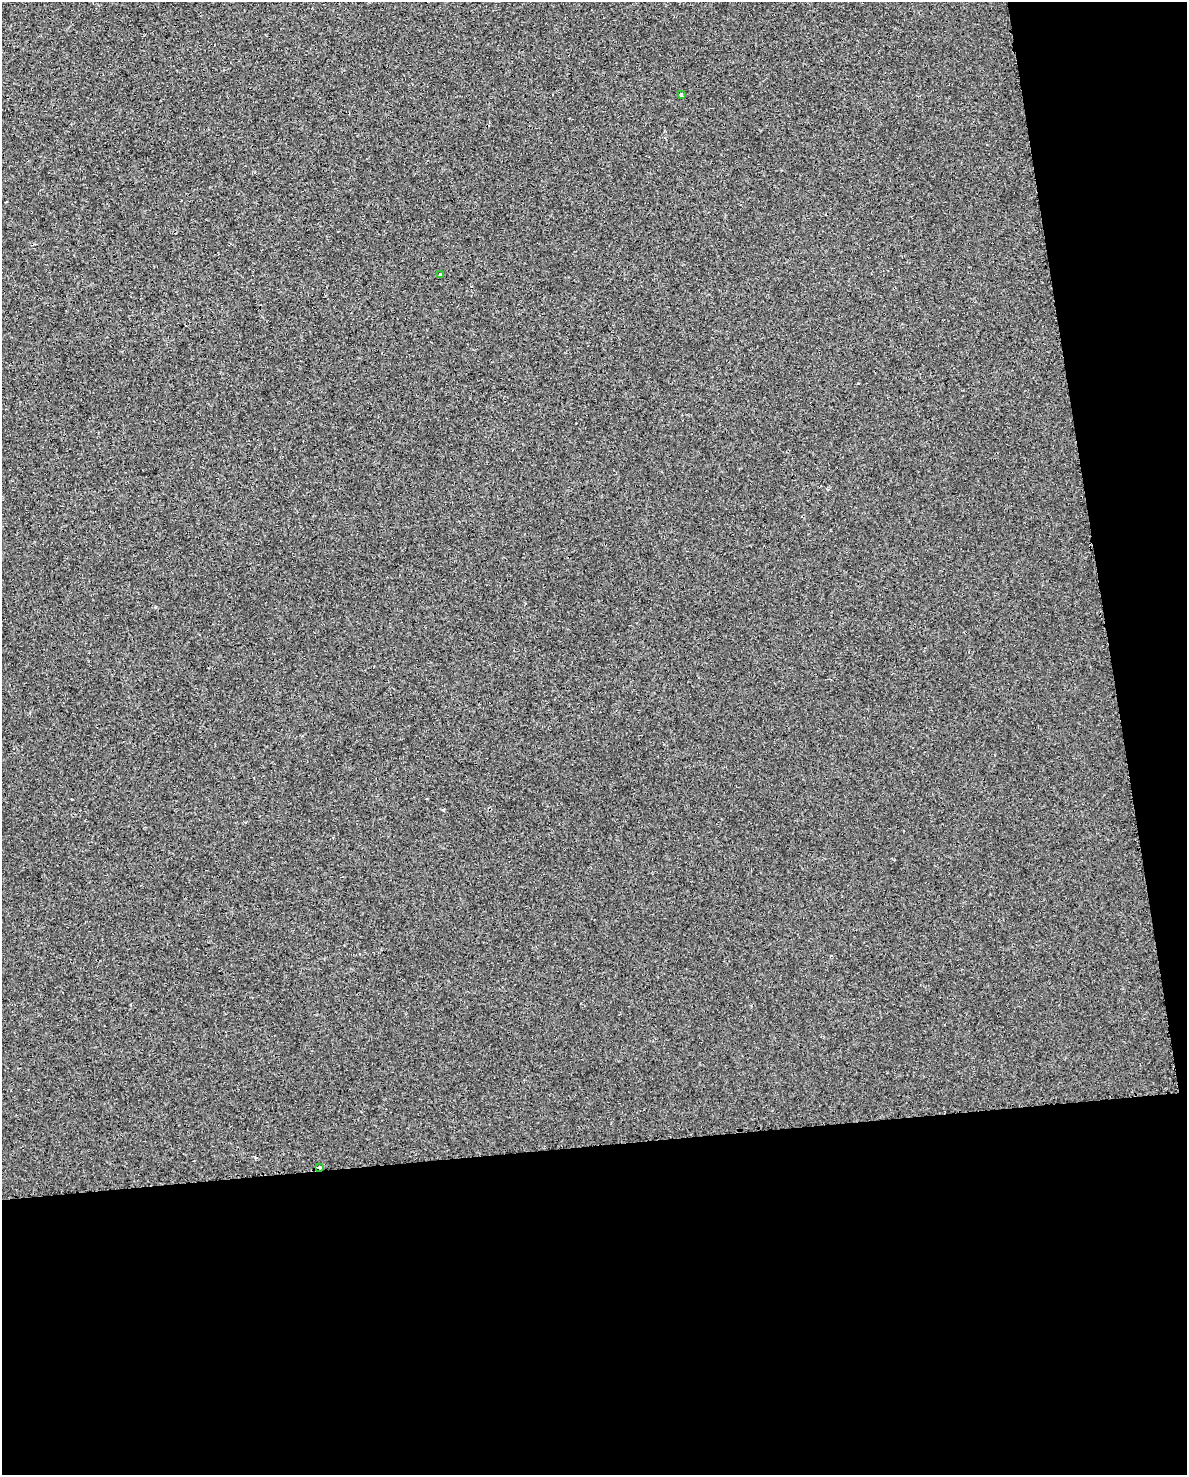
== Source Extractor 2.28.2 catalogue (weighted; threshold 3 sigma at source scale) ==
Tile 12 of 4 x 3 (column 4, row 3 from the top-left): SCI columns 3559-4743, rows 23-1495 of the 4747 x 4509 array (HDU 1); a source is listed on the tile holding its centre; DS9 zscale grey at full resolution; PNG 1189 x 1477 px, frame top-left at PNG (2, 2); each listed source drawn as its Kron ellipse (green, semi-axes under 4 px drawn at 4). Shown black and unused: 28% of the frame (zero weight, under 2 of 3 exposures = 1% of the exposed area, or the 3 px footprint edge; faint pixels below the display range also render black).
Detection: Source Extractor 2.28.2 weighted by HDU 2 'WHT'; one run over the whole footprint, this tile lists its part. Background -2.45e-04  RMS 0.0049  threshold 0.0221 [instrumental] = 3 sigma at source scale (4.5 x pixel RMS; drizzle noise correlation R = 1.50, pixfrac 1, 0.0396/0.0396 arcsec/px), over >= 5 px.
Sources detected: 5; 2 cosmic-ray / hot-pixel residue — neither listed nor drawn; the other 3 listed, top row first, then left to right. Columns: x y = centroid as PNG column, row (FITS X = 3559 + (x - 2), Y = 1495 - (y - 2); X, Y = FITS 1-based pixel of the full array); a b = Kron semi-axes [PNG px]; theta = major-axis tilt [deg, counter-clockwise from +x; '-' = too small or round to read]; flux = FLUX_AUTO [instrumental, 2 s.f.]
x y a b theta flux
681 95 3 3 - 0.5
440 275 3 3 - 2.9
320 1168 4 3 - 4.6
Overlapping masked pixels (flux is a lower limit): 1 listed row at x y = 320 1168